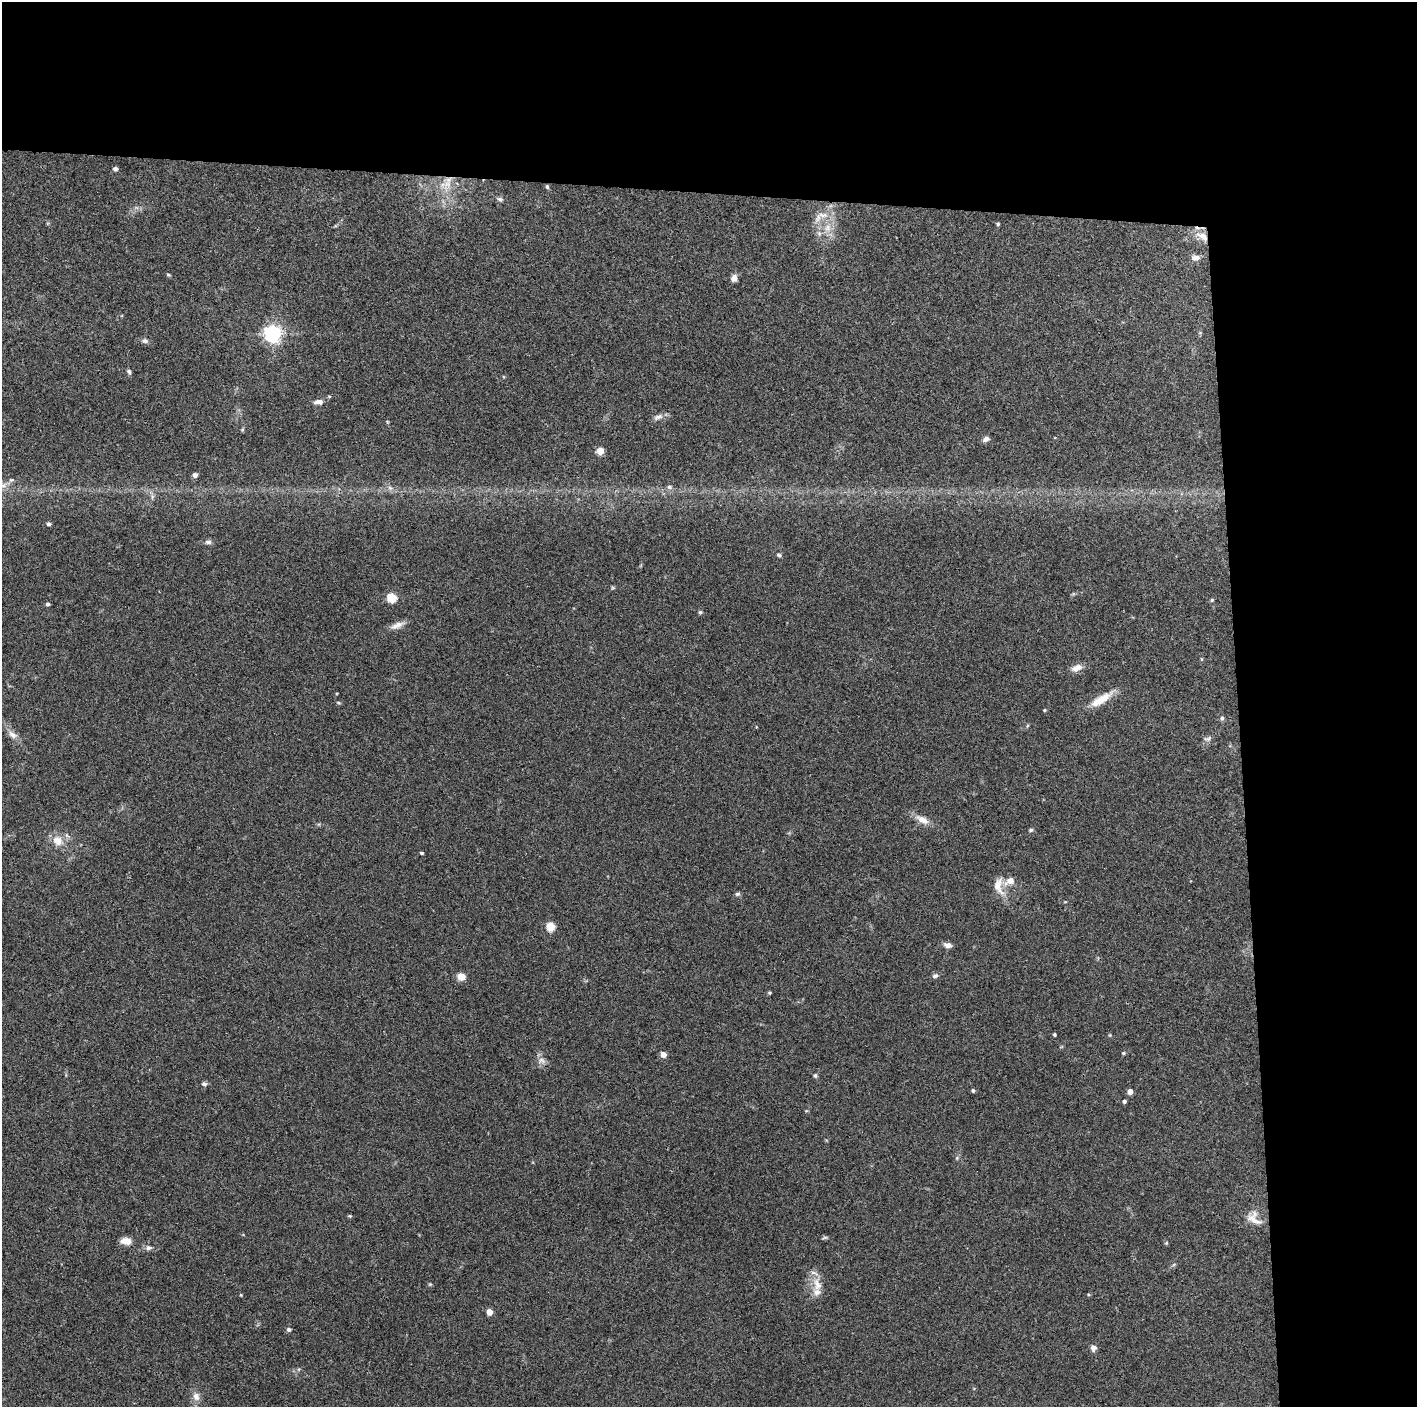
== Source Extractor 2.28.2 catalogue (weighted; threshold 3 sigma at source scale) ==
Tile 3 of 3 x 3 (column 3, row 1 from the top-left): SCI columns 2831-4245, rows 2813-4217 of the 4246 x 4219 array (HDU 1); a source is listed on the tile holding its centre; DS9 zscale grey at full resolution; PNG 1419 x 1409 px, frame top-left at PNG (2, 2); no overlay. Shown black and unused: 24% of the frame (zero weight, under 3 of 4 exposures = <1% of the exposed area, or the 3 px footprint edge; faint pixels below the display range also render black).
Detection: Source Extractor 2.28.2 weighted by HDU 2 'WHT'; one run over the whole footprint, this tile lists its part. Background 0.16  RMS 0.0072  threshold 0.0322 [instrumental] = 3 sigma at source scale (4.5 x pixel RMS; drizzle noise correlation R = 1.50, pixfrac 1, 0.05/0.05 arcsec/px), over >= 5 px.
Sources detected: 77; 2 inside a brighter listed object's ellipse — not listed separately; the other 75 listed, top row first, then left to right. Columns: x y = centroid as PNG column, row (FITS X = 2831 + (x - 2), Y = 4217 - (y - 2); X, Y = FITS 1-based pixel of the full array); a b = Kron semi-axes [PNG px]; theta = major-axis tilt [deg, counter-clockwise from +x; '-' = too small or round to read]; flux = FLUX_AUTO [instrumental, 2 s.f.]
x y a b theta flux
115 169 5 4 - 2.1
447 184 15 10 19 8.2
547 187 6 4 -63 1.1
500 199 8 5 -10 1.7
822 215 16 7 -3 5.6
998 224 4 4 - 0.86
827 228 10 9 - 6
819 233 6 5 - 1.6
1202 236 20 10 -30 8.4
1195 258 11 7 2 3.4
168 275 5 3 - 0.74
734 278 8 6 69 3.9
273 333 6 6 - 290
145 341 8 6 -24 1.9
129 372 7 5 -60 1.4
319 402 11 6 1 3.6
658 417 15 7 19 3.3
986 439 8 6 29 2.8
600 451 5 4 - 16
195 475 4 4 - 3.5
3 485 13 5 18 3.9
669 487 7 7 - 2
390 488 7 5 -43 1.7
152 497 8 4 89 1.6
48 524 5 4 - 1.5
208 542 8 6 1 2.2
779 555 5 5 - 1.1
392 597 5 5 - 33
1212 600 5 4 - 0.88
48 604 4 4 - 1.5
700 612 5 4 - 1.1
397 625 20 7 24 4.9
1077 668 15 8 20 4.9
1101 699 32 10 32 13
338 702 6 4 -2 0.84
1044 710 4 4 - 0.65
1222 718 6 5 - 1.3
12 735 14 8 -40 4.5
1208 738 12 6 14 2.1
922 820 20 9 -28 6.9
1031 830 5 4 - 1
58 841 16 13 -41 8.9
422 853 3 3 - 1.2
1010 881 14 9 32 5.8
998 886 23 12 -83 9.6
737 894 7 5 15 1.3
550 926 5 5 - 28
948 945 9 6 -14 3.6
461 976 5 5 - 19
935 976 7 6 - 1.9
770 993 5 4 - 0.89
1054 1035 4 3 - 0.91
1110 1035 6 3 -72 0.69
1123 1053 5 4 - 0.82
663 1054 4 4 - 7
542 1060 11 8 -19 3.5
815 1075 6 5 - 1.1
204 1084 7 5 -10 1.6
973 1090 4 4 - 1.2
1130 1091 4 4 - 5.8
1124 1101 4 4 - 1.7
350 1216 5 4 - 0.83
1254 1219 23 15 -43 9
825 1238 8 4 9 1.1
126 1241 13 8 -6 5.3
1166 1243 5 4 - 0.73
148 1248 10 6 8 2.4
1174 1264 6 4 20 0.92
430 1284 5 4 - 0.8
817 1284 20 11 -72 9.2
241 1295 4 3 - 0.59
490 1312 5 4 - 8
289 1329 5 5 - 1.8
1093 1348 7 6 - 3.1
196 1396 11 9 -85 4.5
Overlapping masked pixels (flux is a lower limit): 1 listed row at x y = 1202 236
Isophote crosses this tile's border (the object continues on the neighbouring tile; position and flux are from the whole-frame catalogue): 1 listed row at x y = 3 485